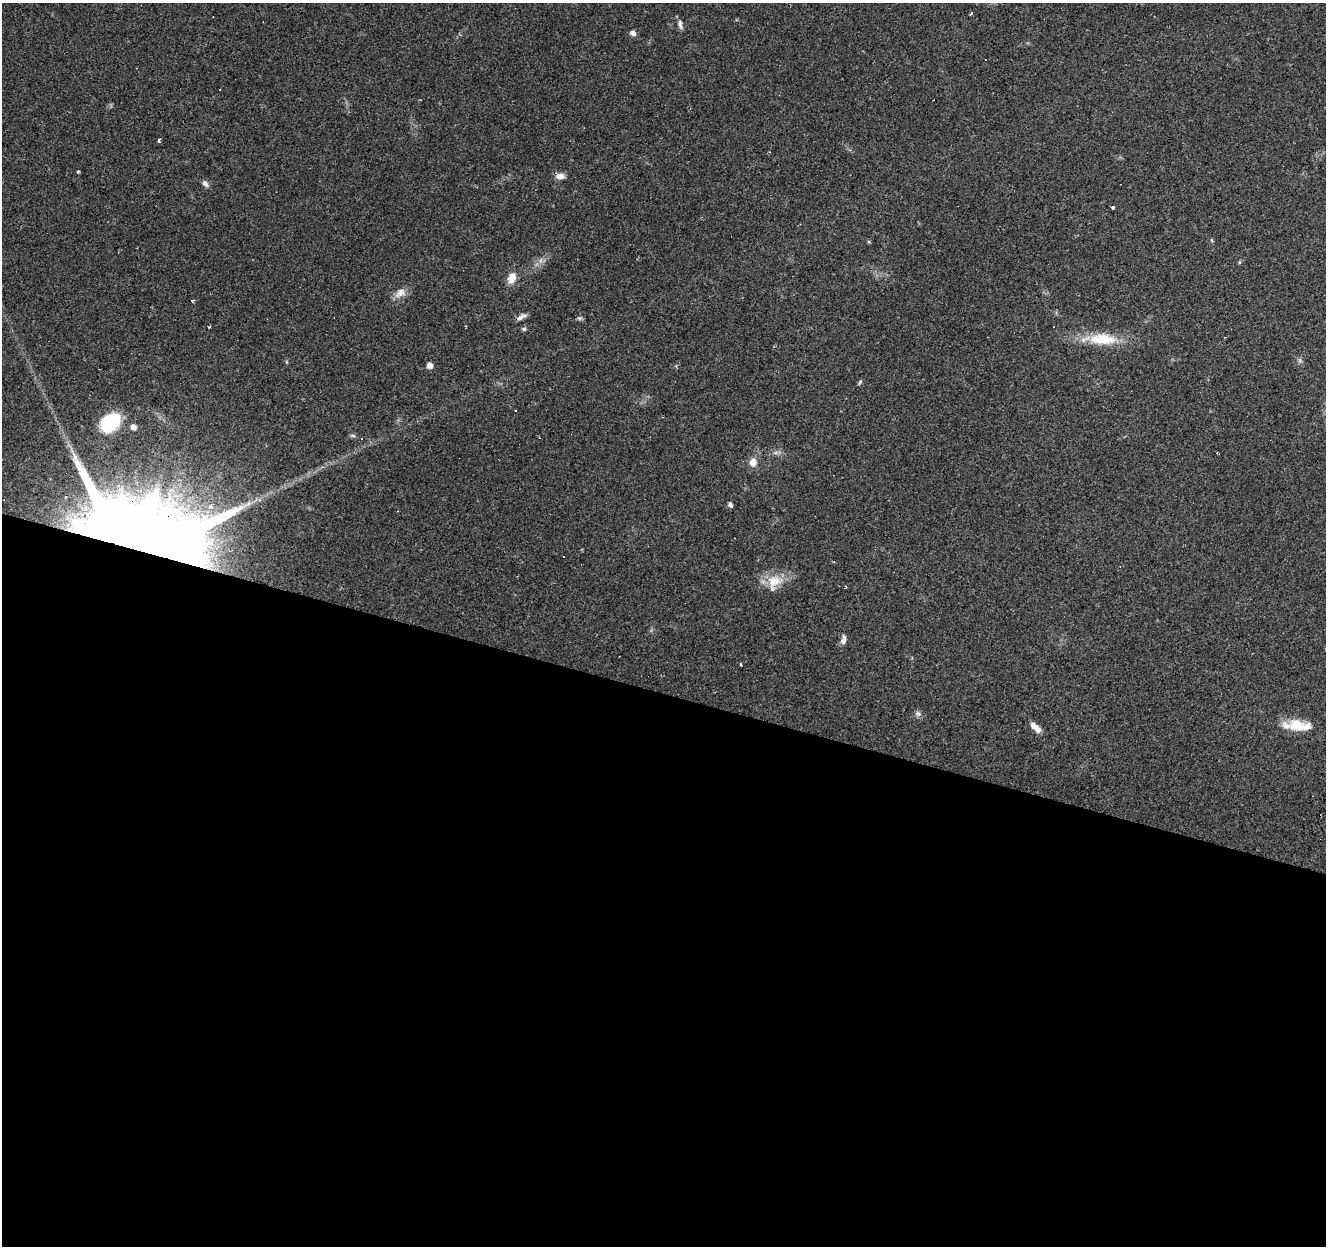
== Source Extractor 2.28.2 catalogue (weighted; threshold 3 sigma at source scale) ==
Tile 14 of 4 x 4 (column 2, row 4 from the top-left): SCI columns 1325-2648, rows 214-1457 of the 5300 x 5464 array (HDU 1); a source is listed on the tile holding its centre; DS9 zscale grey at full resolution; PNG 1328 x 1248 px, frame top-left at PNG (2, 3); no overlay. Shown black and unused: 44% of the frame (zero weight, under 2 of 3 exposures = <1% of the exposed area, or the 3 px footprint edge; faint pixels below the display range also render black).
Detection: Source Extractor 2.28.2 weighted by HDU 2 'WHT'; one run over the whole footprint, this tile lists its part. Background 0.0956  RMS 0.0061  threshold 0.0275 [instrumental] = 3 sigma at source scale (4.5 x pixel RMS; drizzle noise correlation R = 1.50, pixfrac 1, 0.0396/0.0396 arcsec/px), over >= 5 px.
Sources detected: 50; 2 inside a brighter object's white glare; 11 cosmic-ray / hot-pixel residue — not listed; the other 37 listed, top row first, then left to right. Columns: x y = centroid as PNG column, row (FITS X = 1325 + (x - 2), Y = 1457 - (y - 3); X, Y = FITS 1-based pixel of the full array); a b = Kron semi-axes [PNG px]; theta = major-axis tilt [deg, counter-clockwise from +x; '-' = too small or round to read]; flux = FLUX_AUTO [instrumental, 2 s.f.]
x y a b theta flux
971 14 3 2 - 0.96
680 24 14 5 -76 2.3
633 33 7 6 - 2.2
985 59 3 2 - 0.93
420 100 2 2 - 0.51
159 140 4 3 - 1.1
77 172 4 3 - 2.9
560 176 10 7 3 4.1
205 184 10 7 -50 2.2
1112 207 3 3 - 7.2
541 260 7 4 71 1.6
1239 262 6 4 88 0.64
512 278 13 9 63 6.9
400 293 17 11 36 5.4
192 301 4 2 - 1.4
521 317 13 6 34 2.6
579 318 7 4 -17 1.2
524 329 6 5 - 1.1
1103 339 42 15 -2 22
1300 360 7 4 -89 1.2
287 362 6 4 -90 0.72
429 365 5 5 - 4.4
860 382 7 4 55 0.92
110 423 21 15 38 31
133 427 5 5 - 3.3
353 435 9 4 -1 1.1
775 453 7 4 18 1.4
753 462 11 9 85 4.9
730 505 5 4 - 2
211 506 9 8 - 4.2
133 546 84 74 49 890
564 556 3 3 - 2.1
774 581 27 16 16 14
843 640 12 6 79 2.9
918 713 9 7 -32 1.9
1299 726 33 13 -6 16
1035 727 15 7 -41 5.1
Overlapping masked pixels (flux is a lower limit): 3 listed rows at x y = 521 317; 133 546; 774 581